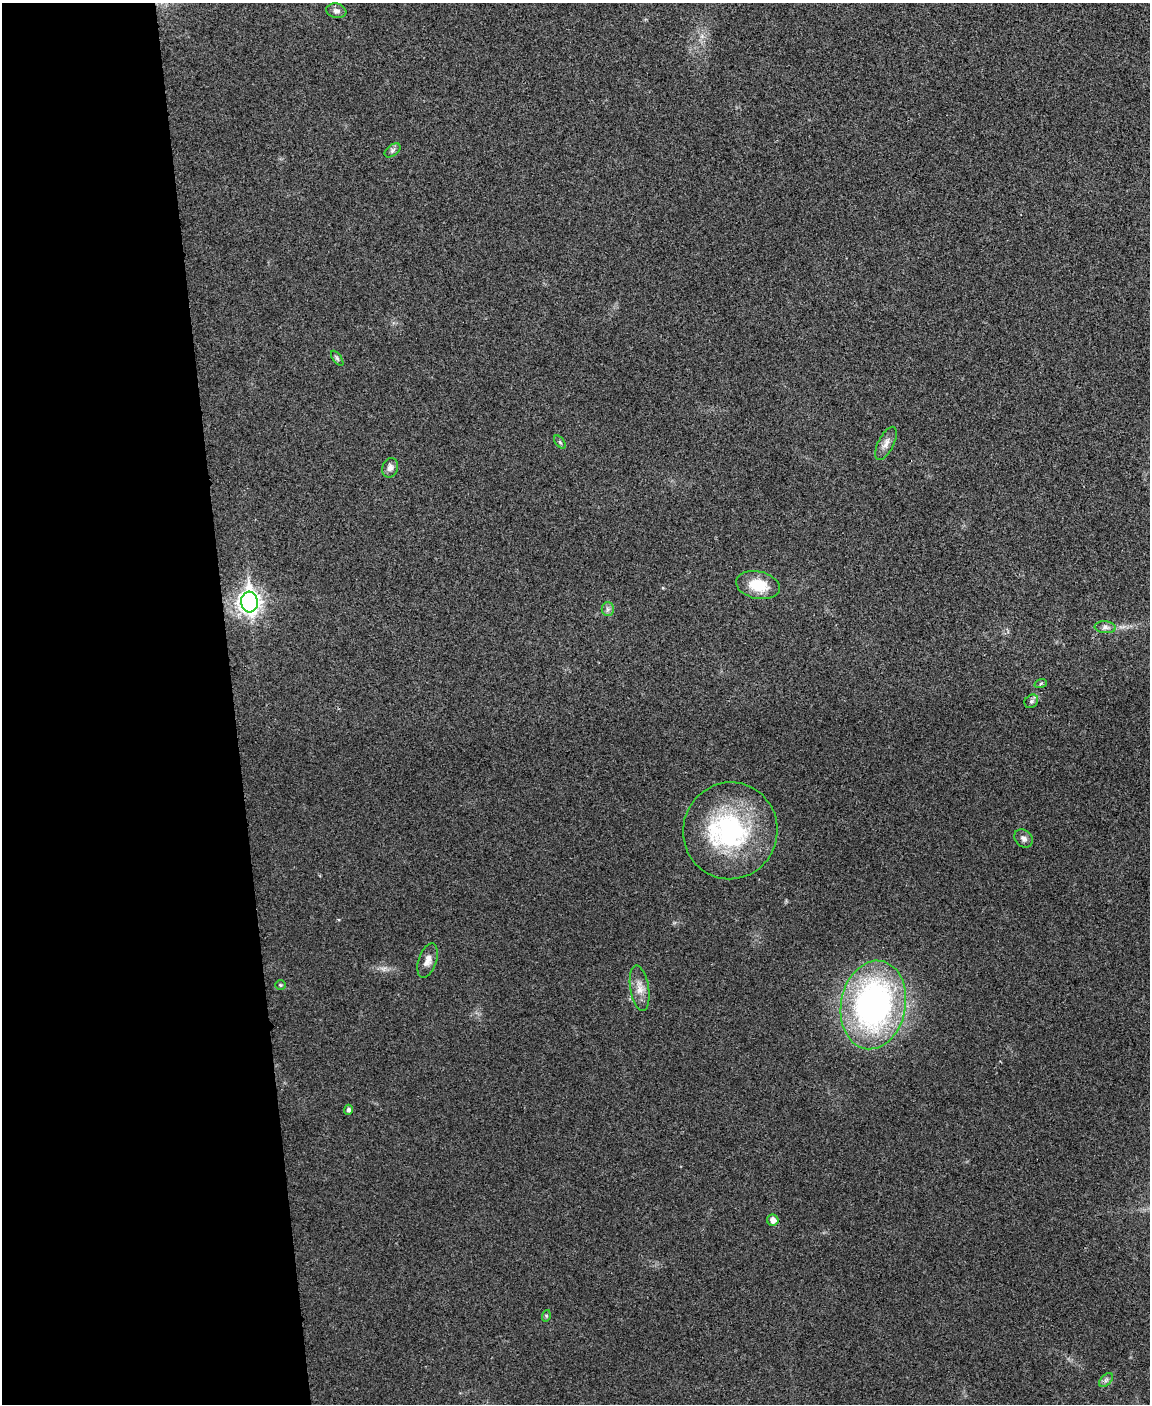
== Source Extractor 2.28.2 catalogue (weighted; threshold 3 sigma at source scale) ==
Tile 5 of 4 x 3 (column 1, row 2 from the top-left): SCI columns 6-1153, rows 1542-2943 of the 4603 x 4585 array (HDU 1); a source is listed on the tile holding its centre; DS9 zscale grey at full resolution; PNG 1152 x 1406 px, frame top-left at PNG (2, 3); each listed source drawn as its Kron ellipse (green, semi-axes under 4 px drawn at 4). Shown black and unused: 20% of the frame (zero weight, under 3 of 4 exposures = <1% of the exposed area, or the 3 px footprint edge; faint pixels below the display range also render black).
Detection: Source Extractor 2.28.2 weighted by HDU 2 'WHT'; one run over the whole footprint, this tile lists its part. Background 0.0333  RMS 0.0062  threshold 0.0278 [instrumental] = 3 sigma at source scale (4.5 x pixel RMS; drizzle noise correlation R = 1.50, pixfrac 1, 0.05/0.05 arcsec/px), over >= 5 px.
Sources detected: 22; all 22 listed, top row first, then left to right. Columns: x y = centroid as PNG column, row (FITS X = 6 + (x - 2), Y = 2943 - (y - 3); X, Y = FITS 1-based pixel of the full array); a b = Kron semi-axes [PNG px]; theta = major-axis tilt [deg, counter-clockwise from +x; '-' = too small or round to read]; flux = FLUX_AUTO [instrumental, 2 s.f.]
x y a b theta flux
336 11 10 7 -10 2.6
393 150 9 5 38 1.6
337 358 8 4 -54 1.2
560 442 7 4 -53 1.1
886 443 18 8 63 4.1
390 468 10 7 69 2.9
758 585 22 13 -12 16
249 602 10 8 -85 360
608 609 6 6 - 1.8
1105 627 10 6 -6 2.3
1041 683 6 4 20 0.86
1031 701 7 6 - 1.5
730 831 48 47 - 88
1024 838 10 8 -40 2.7
428 960 18 9 71 4.5
280 985 5 5 - 0.86
640 988 23 9 -81 6.7
873 1005 45 32 79 200
348 1110 5 4 - 1.7
773 1220 6 5 - 3.8
546 1316 6 4 73 0.73
1106 1380 8 5 45 1.7